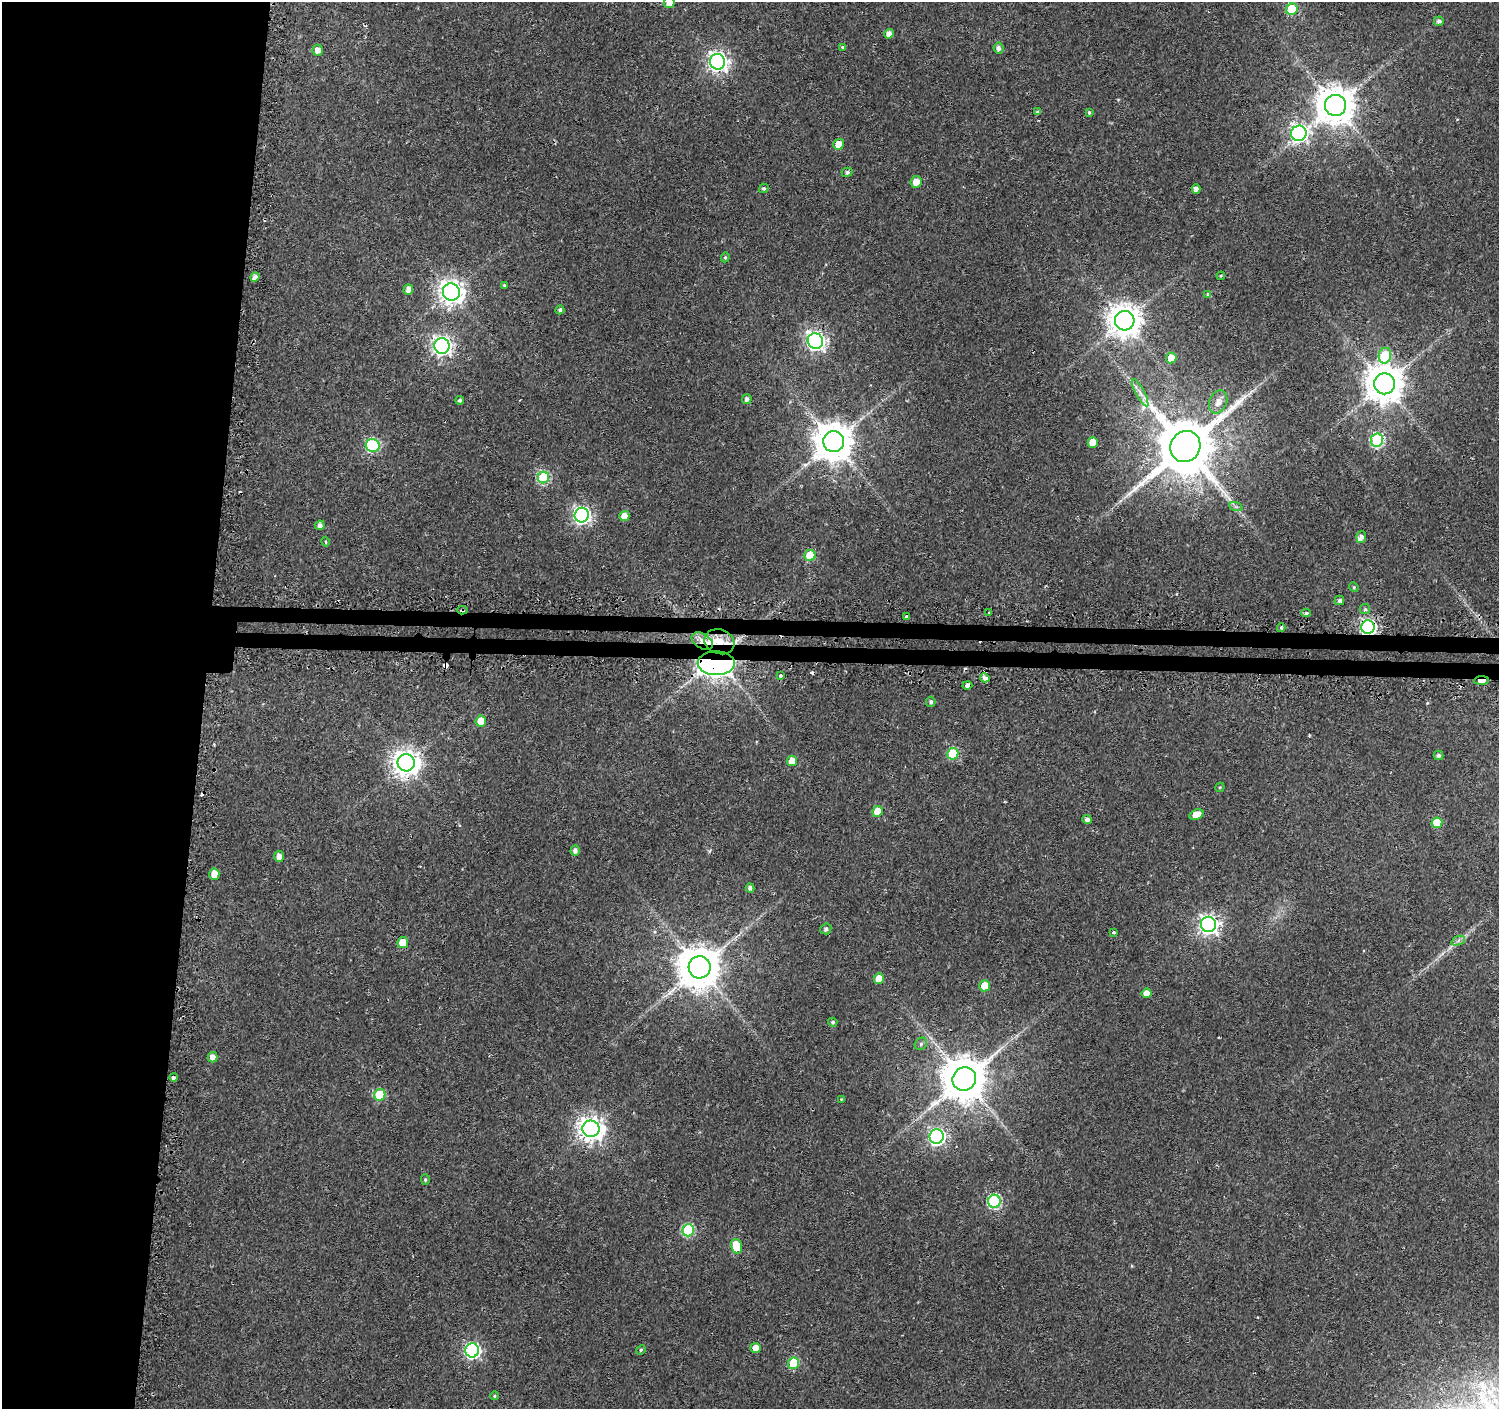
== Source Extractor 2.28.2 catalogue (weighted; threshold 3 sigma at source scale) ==
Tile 4 of 3 x 3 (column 1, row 2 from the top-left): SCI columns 121-1617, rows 2773-4179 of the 4662 x 5899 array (HDU 1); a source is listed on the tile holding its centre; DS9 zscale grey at full resolution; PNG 1501 x 1411 px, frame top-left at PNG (2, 2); each listed source drawn as its Kron ellipse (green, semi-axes under 4 px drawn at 4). Shown black and unused: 15% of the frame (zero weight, under 2 of 3 exposures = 3% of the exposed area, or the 3 px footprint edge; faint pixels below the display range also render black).
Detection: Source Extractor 2.28.2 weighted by HDU 2 'WHT'; one run over the whole footprint, this tile lists its part. Background 0.0177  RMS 0.0033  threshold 0.0147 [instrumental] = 3 sigma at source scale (4.5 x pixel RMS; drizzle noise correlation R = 1.50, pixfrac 1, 0.0396/0.0396 arcsec/px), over >= 5 px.
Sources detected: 116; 7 cosmic-ray / hot-pixel residue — neither listed nor drawn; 3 inside a brighter listed object's ellipse — not listed separately; the other 106 listed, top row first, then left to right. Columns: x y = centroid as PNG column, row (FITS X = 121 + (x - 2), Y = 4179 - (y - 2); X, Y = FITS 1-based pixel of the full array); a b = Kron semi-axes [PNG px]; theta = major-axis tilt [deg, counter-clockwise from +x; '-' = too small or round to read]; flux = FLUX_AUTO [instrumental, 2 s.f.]
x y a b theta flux
669 2 6 5 - 3.6
1292 9 6 5 - 21
1439 21 5 4 - 1
889 34 5 4 - 2
842 47 4 3 - 0.85
999 48 5 5 - 1.2
318 50 5 5 - 2.3
718 62 8 7 - 150
1335 105 10 10 - 850
1038 112 4 3 - 0.58
1089 112 3 3 - 0.42
1299 133 8 7 - 110
839 144 5 5 - 4.7
847 172 5 4 - 0.98
916 182 6 5 - 3.9
764 188 5 4 - 0.64
1196 189 4 4 - 1.5
725 257 5 4 - 0.42
1221 276 4 3 - 0.34
255 277 4 4 - 1.6
504 285 4 4 - 0.37
408 289 5 5 - 2
451 292 8 8 - 280
1207 294 4 4 - 0.3
560 310 4 4 - 0.83
1125 321 10 9 - 580
815 341 8 7 - 140
442 346 8 7 - 140
1385 356 8 6 77 22
1171 358 5 5 - 5.7
1384 384 10 10 - 840
1140 393 15 4 -61 1.6
747 399 5 5 - 1
460 400 4 4 - 0.7
1218 402 12 8 67 2.2
1377 440 6 6 - 41
834 442 10 10 - 900
1093 442 5 5 - 5.5
373 445 7 6 - 37
1185 446 16 14 56 2700
543 477 6 5 - 31
1236 507 7 4 -19 0.6
582 515 7 7 - 100
624 516 5 5 - 3.7
320 525 5 4 - 1.3
1361 537 6 5 - 1.5
326 542 5 3 - 0.44
810 556 5 5 - 13
1354 587 5 4 - 0.39
1339 600 5 4 - 1.1
1365 609 5 5 - 0.51
462 610 5 3 - 0.68
989 612 3 2 - 0.3
1306 613 4 4 - 0.55
907 616 4 3 - 1.9
1368 627 7 6 - 81
1281 628 4 3 - 0.51
702 641 11 7 -31 2.8
719 642 15 12 -20 6
716 663 18 12 0 180
780 676 3 3 - 5.7
985 678 5 4 - 1.8
1481 681 7 3 3 3.8
967 685 5 4 - 6.1
931 702 5 4 - 0.74
481 721 5 5 - 6.1
953 754 6 5 - 19
1438 755 5 5 - 0.87
792 761 5 5 - 4.5
406 763 8 8 - 350
1220 787 5 4 - 0.37
877 811 5 5 - 5.9
1196 815 7 5 21 4.3
1087 820 4 4 - 1.3
1437 823 5 5 - 11
575 850 5 4 - 1.3
279 856 5 5 - 1.7
214 874 5 5 - 4.4
750 888 4 4 - 1.1
1208 924 8 7 - 160
826 929 5 5 - 0.87
1114 932 3 3 - 1.4
1458 941 7 4 20 0.81
403 942 5 5 - 5.3
700 967 11 11 - 1200
879 979 5 5 - 4.9
985 986 5 5 - 7.9
1146 993 5 5 - 3.2
833 1022 4 4 - 0.55
921 1044 7 5 48 0.67
212 1057 5 5 - 2
174 1077 4 3 - 2.2
964 1079 12 11 - 1400
380 1095 6 5 - 18
841 1099 4 4 - 0.3
591 1129 8 8 - 300
937 1137 7 7 - 97
425 1180 5 4 - 0.52
994 1201 6 6 - 44
688 1230 6 5 - 30
736 1246 7 5 -73 9
756 1348 5 5 - 2.8
472 1350 7 7 - 73
641 1350 5 4 - 0.48
794 1363 6 5 - 17
494 1396 4 4 - 0.47
Overlapping masked pixels (flux is a lower limit): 8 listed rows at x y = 462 610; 1368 627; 702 641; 719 642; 716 663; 1481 681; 967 685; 406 763
Isophote crosses this tile's border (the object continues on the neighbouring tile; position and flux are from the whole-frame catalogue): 1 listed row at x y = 669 2